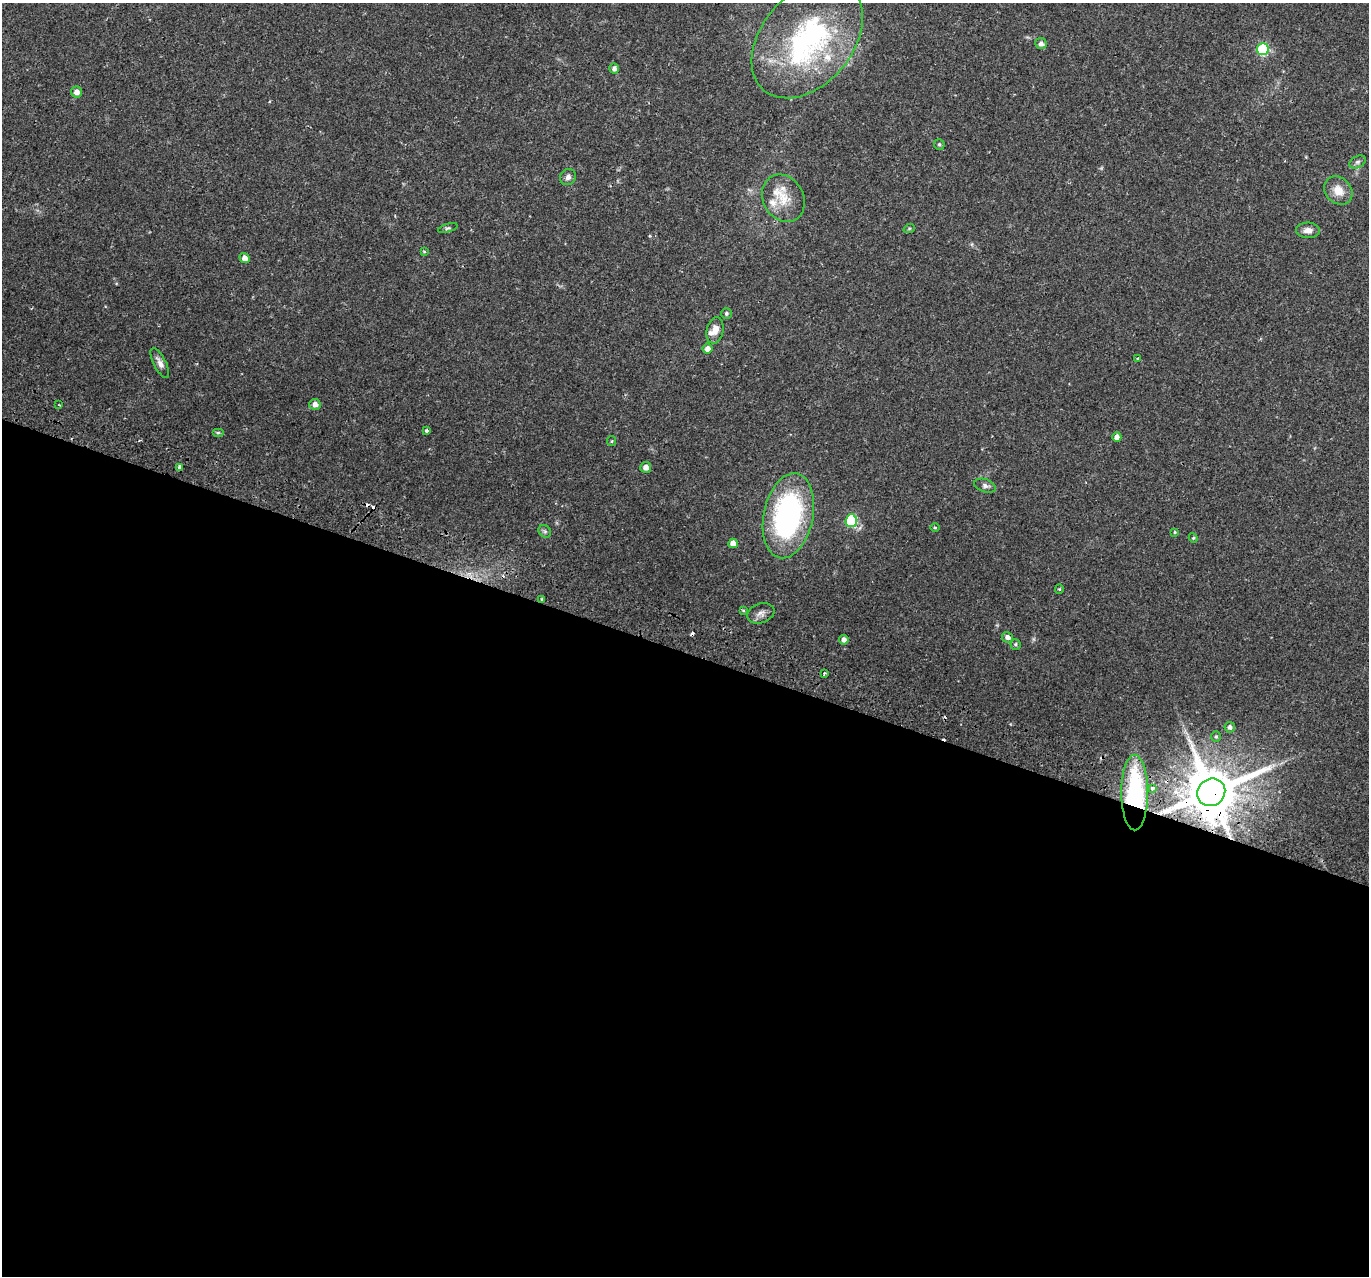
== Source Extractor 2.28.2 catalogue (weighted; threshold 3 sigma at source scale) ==
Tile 14 of 4 x 4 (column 2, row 4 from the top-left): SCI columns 1438-2804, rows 296-1569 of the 5617 x 5745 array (HDU 1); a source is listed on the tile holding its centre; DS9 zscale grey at full resolution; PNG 1371 x 1278 px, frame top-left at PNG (2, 3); each listed source drawn as its Kron ellipse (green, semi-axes under 4 px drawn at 4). Shown black and unused: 49% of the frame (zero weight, under 2 of 3 exposures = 5% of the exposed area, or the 3 px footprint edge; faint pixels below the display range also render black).
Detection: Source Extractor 2.28.2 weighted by HDU 2 'WHT'; one run over the whole footprint, this tile lists its part. Background 0.0342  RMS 0.0038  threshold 0.0171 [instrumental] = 3 sigma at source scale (4.5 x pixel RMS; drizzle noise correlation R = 1.50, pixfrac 1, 0.0396/0.0396 arcsec/px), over >= 5 px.
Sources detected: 60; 7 cosmic-ray / hot-pixel residue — neither listed nor drawn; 4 inside a brighter listed object's ellipse — not listed separately; the other 49 listed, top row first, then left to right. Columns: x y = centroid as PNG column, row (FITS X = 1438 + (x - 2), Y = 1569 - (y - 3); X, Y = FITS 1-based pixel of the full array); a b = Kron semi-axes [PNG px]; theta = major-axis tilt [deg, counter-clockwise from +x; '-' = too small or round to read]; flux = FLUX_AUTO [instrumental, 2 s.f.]
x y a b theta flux
807 39 67 45 50 75
1041 44 6 5 - 1.5
1263 49 6 6 - 37
614 69 5 4 - 1.5
77 92 5 5 - 2.1
939 144 5 5 - 0.58
1357 162 9 5 27 1
568 177 8 7 - 1.5
1338 190 16 12 -45 4.7
783 198 25 20 -61 9.4
448 228 10 4 17 0.73
909 229 6 3 20 0.46
1308 230 12 8 -1 2.3
424 251 3 3 - 0.46
244 258 5 5 - 2.1
726 313 5 5 - 0.7
715 330 13 8 78 3.1
707 349 5 5 - 2.2
1138 359 3 3 - 1.6
160 363 16 6 -62 2.1
315 404 5 5 - 2.1
59 405 3 2 - 0.37
427 431 4 4 - 0.63
218 433 6 4 0 0.47
1117 437 5 4 - 1.8
612 441 5 4 - 0.43
180 467 4 3 - 6
646 467 5 5 - 2.3
985 486 11 6 -19 1.3
788 516 43 24 78 75
851 521 6 6 - 28
935 527 5 3 - 0.39
545 531 7 5 -45 0.74
1175 532 4 3 - 0.42
1193 538 5 4 - 0.48
733 543 5 4 - 3.1
1059 589 4 4 - 0.41
542 599 3 3 - 0.57
743 610 4 4 - 0.37
761 613 14 9 19 2.2
1008 637 6 5 - 1.5
844 640 4 4 - 1.8
1015 644 5 5 - 0.6
824 673 3 2 - 0.68
1230 727 5 5 - 1.2
1216 736 5 5 - 0.59
1153 788 3 3 - 1.1
1211 792 14 13 - 2400
1135 793 38 13 -90 32
Overlapping masked pixels (flux is a lower limit): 3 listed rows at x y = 180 467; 1211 792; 1135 793